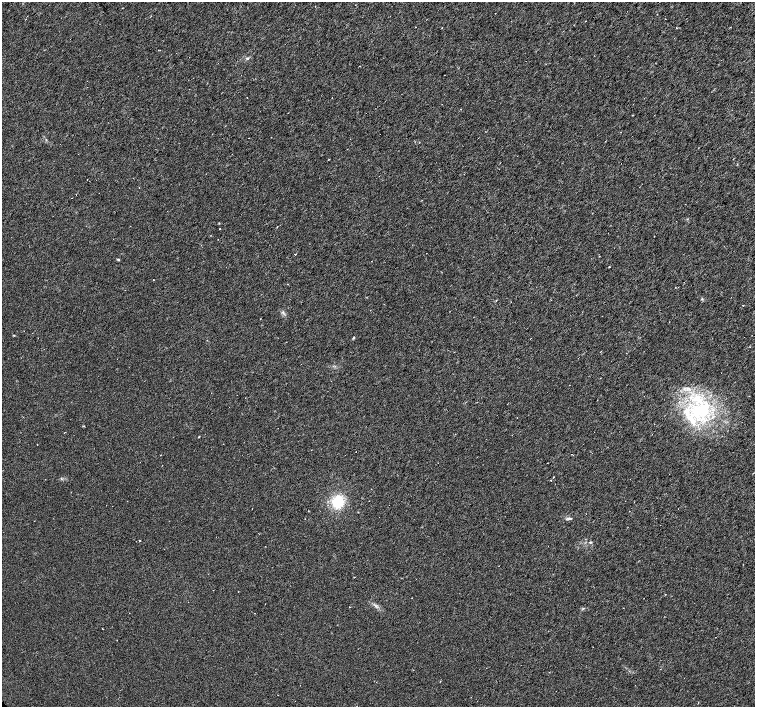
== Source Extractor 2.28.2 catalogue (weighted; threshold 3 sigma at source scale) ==
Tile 10 of 4 x 4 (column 2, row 3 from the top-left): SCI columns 1506-3010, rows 1567-2975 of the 6024 x 6017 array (HDU 1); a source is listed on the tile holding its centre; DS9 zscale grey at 2 x 2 block average (1 PNG px = mean of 2 x 2 image px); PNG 757 x 709 px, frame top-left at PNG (2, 2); no overlay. Shown black and unused: <1% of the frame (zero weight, under 3 of 6 exposures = <1% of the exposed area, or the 3 px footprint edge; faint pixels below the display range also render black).
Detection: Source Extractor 2.28.2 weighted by HDU 2 'WHT'; one run over the whole footprint, this tile lists its part. Background 0.0116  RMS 0.0035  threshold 0.0144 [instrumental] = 3 sigma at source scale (4.09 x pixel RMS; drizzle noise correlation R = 1.36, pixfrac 0.8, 0.0396/0.0396 arcsec/px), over >= 5 px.
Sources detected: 33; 2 cosmic-ray / hot-pixel residue — not listed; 4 inside a brighter listed object's ellipse — not listed separately; the other 27 listed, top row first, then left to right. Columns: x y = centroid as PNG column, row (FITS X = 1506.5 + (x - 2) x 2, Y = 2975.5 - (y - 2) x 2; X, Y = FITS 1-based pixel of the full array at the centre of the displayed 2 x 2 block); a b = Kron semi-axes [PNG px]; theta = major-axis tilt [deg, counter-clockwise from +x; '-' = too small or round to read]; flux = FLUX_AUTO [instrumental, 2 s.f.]
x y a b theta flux
151 16 2 2 - 0.31
585 21 2 2 - 0.25
415 27 2 2 - 0.22
730 27 2 2 - 0.27
442 28 2 2 - 0.3
247 58 5 2 - 0.84
632 115 2 2 - 0.33
329 159 2 2 - 0.32
654 236 2 2 - 0.26
118 260 4 3 - 0.69
609 267 2 2 - 0.43
153 280 2 2 - 0.28
576 295 2 2 - 0.33
702 299 3 2 - 0.55
743 305 2 2 - 0.28
14 335 3 2 - 0.44
38 338 2 2 - 0.24
353 338 3 3 - 0.66
699 410 24 16 8 47
199 437 2 2 - 0.62
553 477 2 2 - 0.36
551 480 2 2 - 0.41
338 502 10 10 - 23
308 511 2 2 - 0.27
569 518 5 3 - 1.2
139 541 2 2 - 0.37
590 542 3 3 - 0.7
Diffuse or blended objects may show on this block-average render without a row.